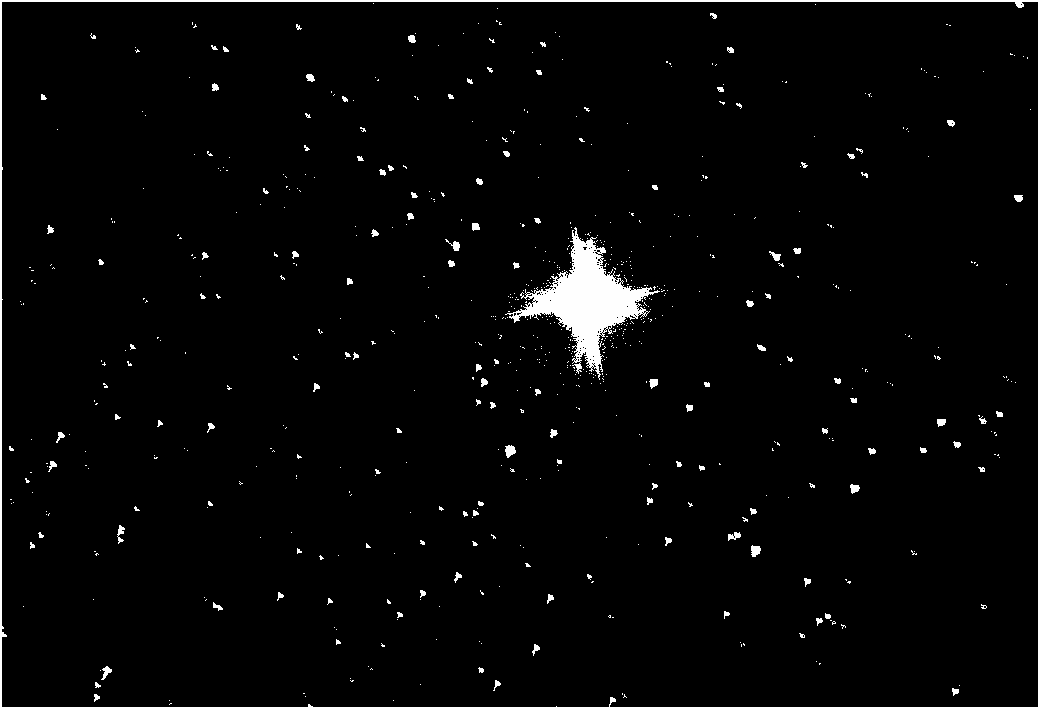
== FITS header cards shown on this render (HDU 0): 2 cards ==
NAXIS1  =                 2072
NAXIS2  =                 1410

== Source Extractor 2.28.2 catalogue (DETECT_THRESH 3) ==
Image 2072 x 1410 px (HDU 0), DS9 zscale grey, zoomed out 1/2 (1 PNG px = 2 x 2 image px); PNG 1040 x 709 px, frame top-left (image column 1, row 1410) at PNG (2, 2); no overlay
Background 80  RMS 28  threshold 83.2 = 3 sigma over >= 5 px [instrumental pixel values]
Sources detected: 5; all 5 listed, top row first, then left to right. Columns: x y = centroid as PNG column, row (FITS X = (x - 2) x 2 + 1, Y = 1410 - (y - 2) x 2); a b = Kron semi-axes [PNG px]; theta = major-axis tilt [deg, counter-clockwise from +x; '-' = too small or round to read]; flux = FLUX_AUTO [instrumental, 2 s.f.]
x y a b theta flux
586 301 32 31 - 440000
653 382 8 6 -41 17000
510 450 10 9 - 35000
854 487 5 3 - 9300
755 549 11 9 -29 36000